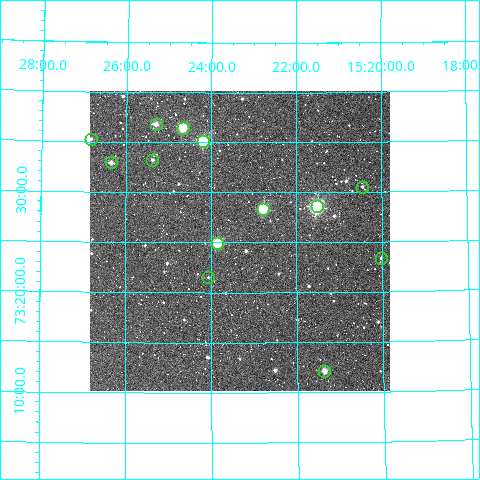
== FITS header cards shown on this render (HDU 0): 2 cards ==
NAXIS1  =                  300
NAXIS2  =                  300

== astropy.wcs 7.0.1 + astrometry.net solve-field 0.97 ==
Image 300 x 300 px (HDU 0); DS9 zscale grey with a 90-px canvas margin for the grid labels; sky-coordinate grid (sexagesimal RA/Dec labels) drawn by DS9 from the SOLVED WCS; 13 Tycho-2 reference stars matched to detected sources circled (green)
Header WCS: RA---TAN/DEC--TAN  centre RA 15:23:19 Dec +73:25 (230.83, +73.42 deg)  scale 6 arcsec/px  FOV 30.0' x 30.0'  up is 0 deg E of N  parity normal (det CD < 0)
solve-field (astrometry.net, Tycho-2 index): VERIFIED the header's WCS against the Tycho-2 star catalogue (verified at 2 index scales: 11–13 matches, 0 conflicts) and refined it, rather than solving blind
Solved WCS: RA---TAN-SIP/DEC--TAN-SIP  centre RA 15:23:19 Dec +73:25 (230.83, +73.42 deg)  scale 6.01 arcsec/px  FOV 30.1' x 30.0'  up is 0 deg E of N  parity normal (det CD < 0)
The solver's refit moves the header's centre by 0.57 arcsec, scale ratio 1.002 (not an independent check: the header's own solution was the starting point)
Tycho-2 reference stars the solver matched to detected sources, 13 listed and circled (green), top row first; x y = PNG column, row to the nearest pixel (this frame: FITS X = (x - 90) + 1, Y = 300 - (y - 94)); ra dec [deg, ICRS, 3 dp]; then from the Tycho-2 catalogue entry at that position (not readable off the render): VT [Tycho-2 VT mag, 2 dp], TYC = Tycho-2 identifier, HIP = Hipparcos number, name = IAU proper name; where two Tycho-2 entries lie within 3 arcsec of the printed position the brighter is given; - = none
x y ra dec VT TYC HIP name
156 127 231.325 +73.614 11.01 4417-1110-1 - -
183 131 231.168 +73.608 9.46 4417-800-1 - -
91 142 231.709 +73.587 12.22 4417-1201-1 - -
203 144 231.047 +73.585 8.83 4417-958-1 - -
152 163 231.345 +73.554 11.66 4417-751-1 - -
111 165 231.589 +73.549 11.97 4417-563-1 - -
362 190 230.112 +73.509 12.83 4417-1263-1 - -
317 209 230.376 +73.477 7.43 4417-871-1 75152 -
263 212 230.693 +73.473 8.98 4417-845-1 - -
217 246 230.960 +73.416 8.82 4417-937-1 - -
381 261 230.008 +73.389 11.75 4417-685-1 - -
208 280 231.014 +73.359 12.86 4417-535-1 - -
324 374 230.343 +73.202 10.79 4417-1528-1 - -